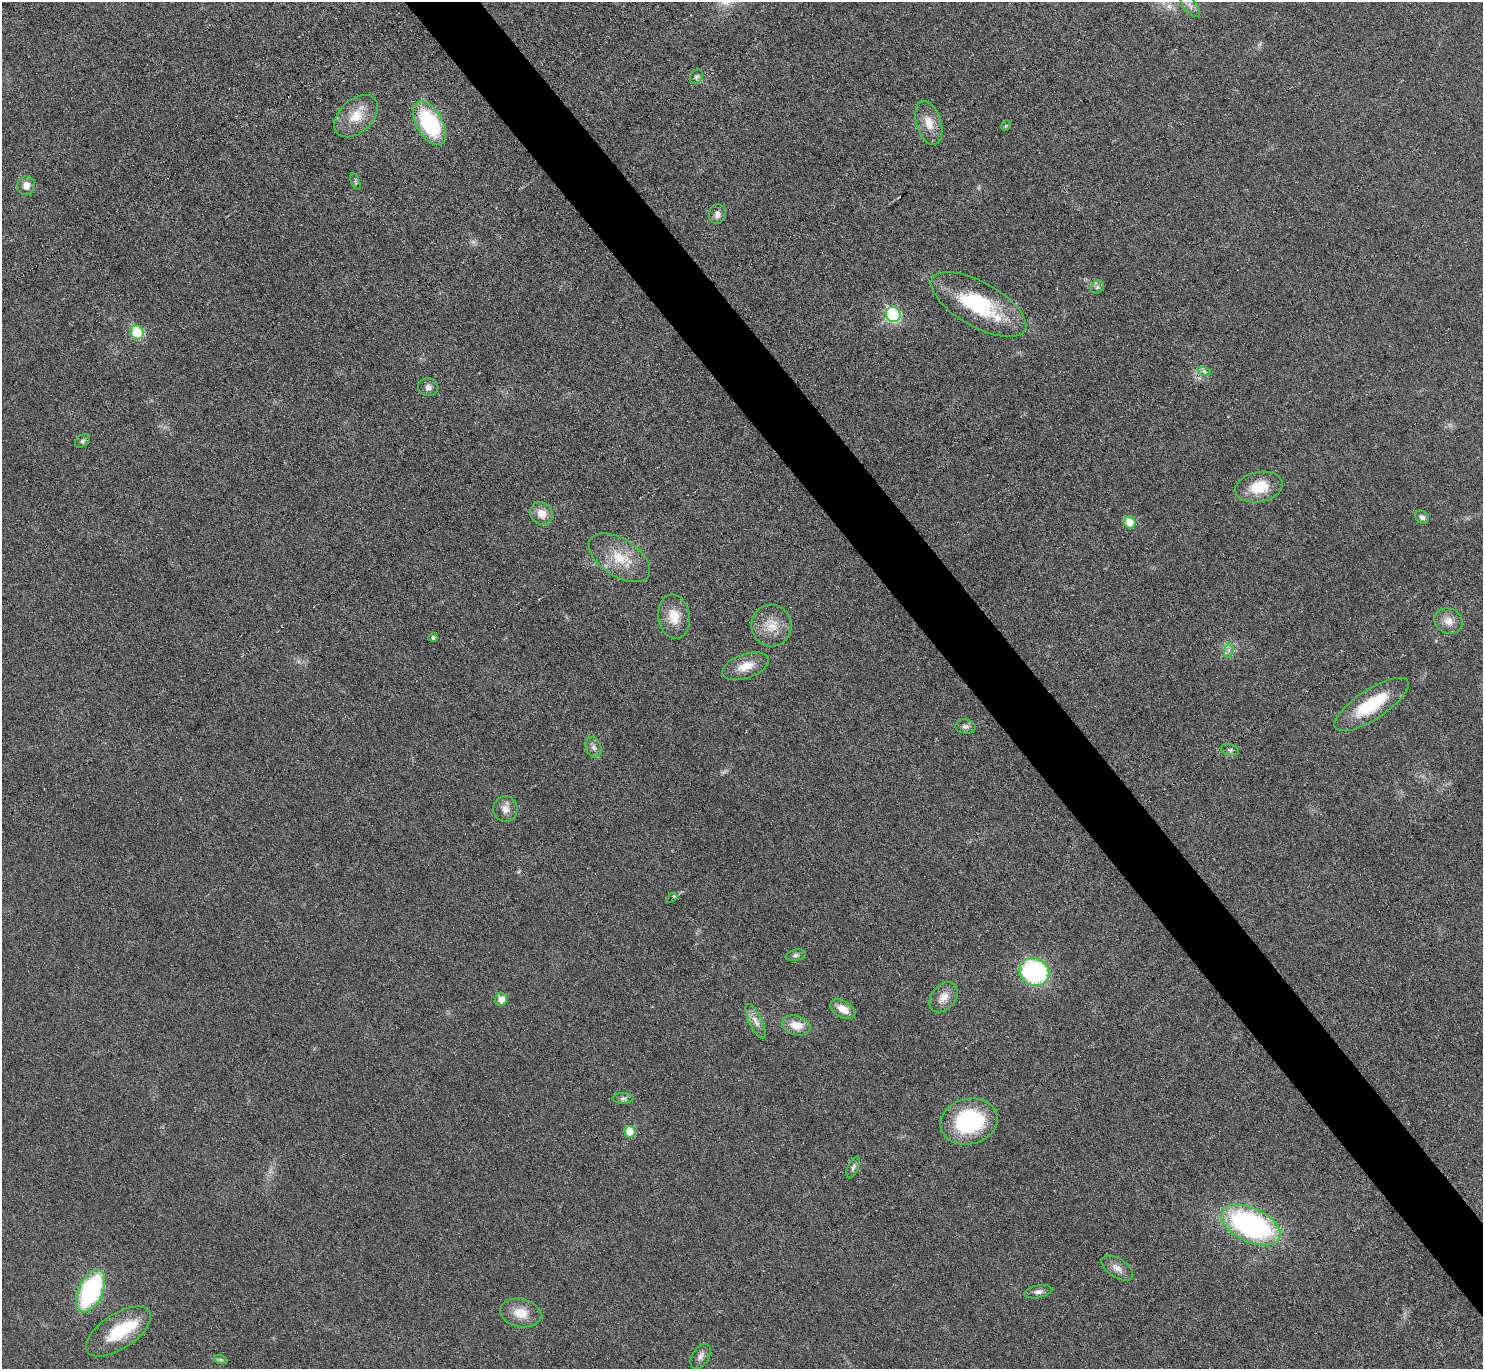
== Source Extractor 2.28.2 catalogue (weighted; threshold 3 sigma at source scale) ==
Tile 6 of 4 x 4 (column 2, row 2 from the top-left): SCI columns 1482-2962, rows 2890-4256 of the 5926 x 5921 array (HDU 1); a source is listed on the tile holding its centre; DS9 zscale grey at full resolution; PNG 1485 x 1371 px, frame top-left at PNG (2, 2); each listed source drawn as its Kron ellipse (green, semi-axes under 4 px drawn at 4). Shown black and unused: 5% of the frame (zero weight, under 3 of 6 exposures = <1% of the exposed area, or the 3 px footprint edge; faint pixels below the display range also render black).
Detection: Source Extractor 2.28.2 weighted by HDU 2 'WHT'; one run over the whole footprint, this tile lists its part. Background 0.0346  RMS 0.004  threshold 0.0163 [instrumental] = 3 sigma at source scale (4.09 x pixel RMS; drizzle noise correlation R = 1.36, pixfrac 0.8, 0.05/0.05 arcsec/px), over >= 5 px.
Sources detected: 54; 1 too faint to see at this stretch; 1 inside a brighter object's white glare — neither listed nor drawn; the other 52 listed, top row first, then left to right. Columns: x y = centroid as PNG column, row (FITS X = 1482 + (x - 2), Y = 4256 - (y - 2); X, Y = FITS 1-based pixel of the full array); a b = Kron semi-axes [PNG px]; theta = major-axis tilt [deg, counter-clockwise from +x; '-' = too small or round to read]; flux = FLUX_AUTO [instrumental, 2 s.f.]
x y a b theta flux
1190 5 13 6 -52 1.9
696 77 8 6 56 0.99
356 116 25 16 43 8.7
429 123 24 13 -60 35
929 123 22 12 -72 5.7
1006 126 5 4 - 0.54
355 182 9 3 -69 0.52
26 185 9 8 - 3.2
717 214 10 8 73 1.6
1097 287 7 6 - 1
979 304 53 22 -29 33
893 314 8 7 - 49
137 332 7 6 - 21
1204 371 7 4 -18 0.93
428 387 10 9 - 1.8
82 441 8 5 41 0.87
1259 487 24 15 11 11
542 513 12 10 -47 3.9
1422 517 7 6 - 1
1130 522 6 6 - 9.2
619 558 34 18 -33 12
674 617 22 15 -82 7.6
1448 621 14 12 -24 3.5
772 625 21 20 - 7.5
433 638 4 4 - 0.87
1229 650 7 4 72 0.99
745 666 24 12 20 6.1
1371 704 43 15 33 19
965 726 10 7 -6 1.4
593 747 10 7 -70 1.7
1230 750 9 5 -13 0.87
505 809 13 12 - 3
672 898 6 3 40 4.5
796 955 10 5 13 1
1034 972 15 13 -29 55
944 997 17 12 51 4.3
501 999 6 6 - 3.9
843 1009 14 8 -31 4.4
756 1021 19 6 -65 2.9
796 1025 14 9 -16 5.7
623 1098 10 5 0 1.1
969 1122 29 22 14 37
630 1132 6 5 - 8.8
853 1168 11 5 65 1.1
1251 1225 32 17 -25 87
1117 1268 18 9 -33 2.9
91 1291 23 12 65 55
1038 1292 14 6 11 1.8
521 1313 21 14 -12 6.8
118 1331 37 17 33 18
701 1356 14 8 59 1.9
221 1360 7 4 -19 0.68
Overlapping masked pixels (flux is a lower limit): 1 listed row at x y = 672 898